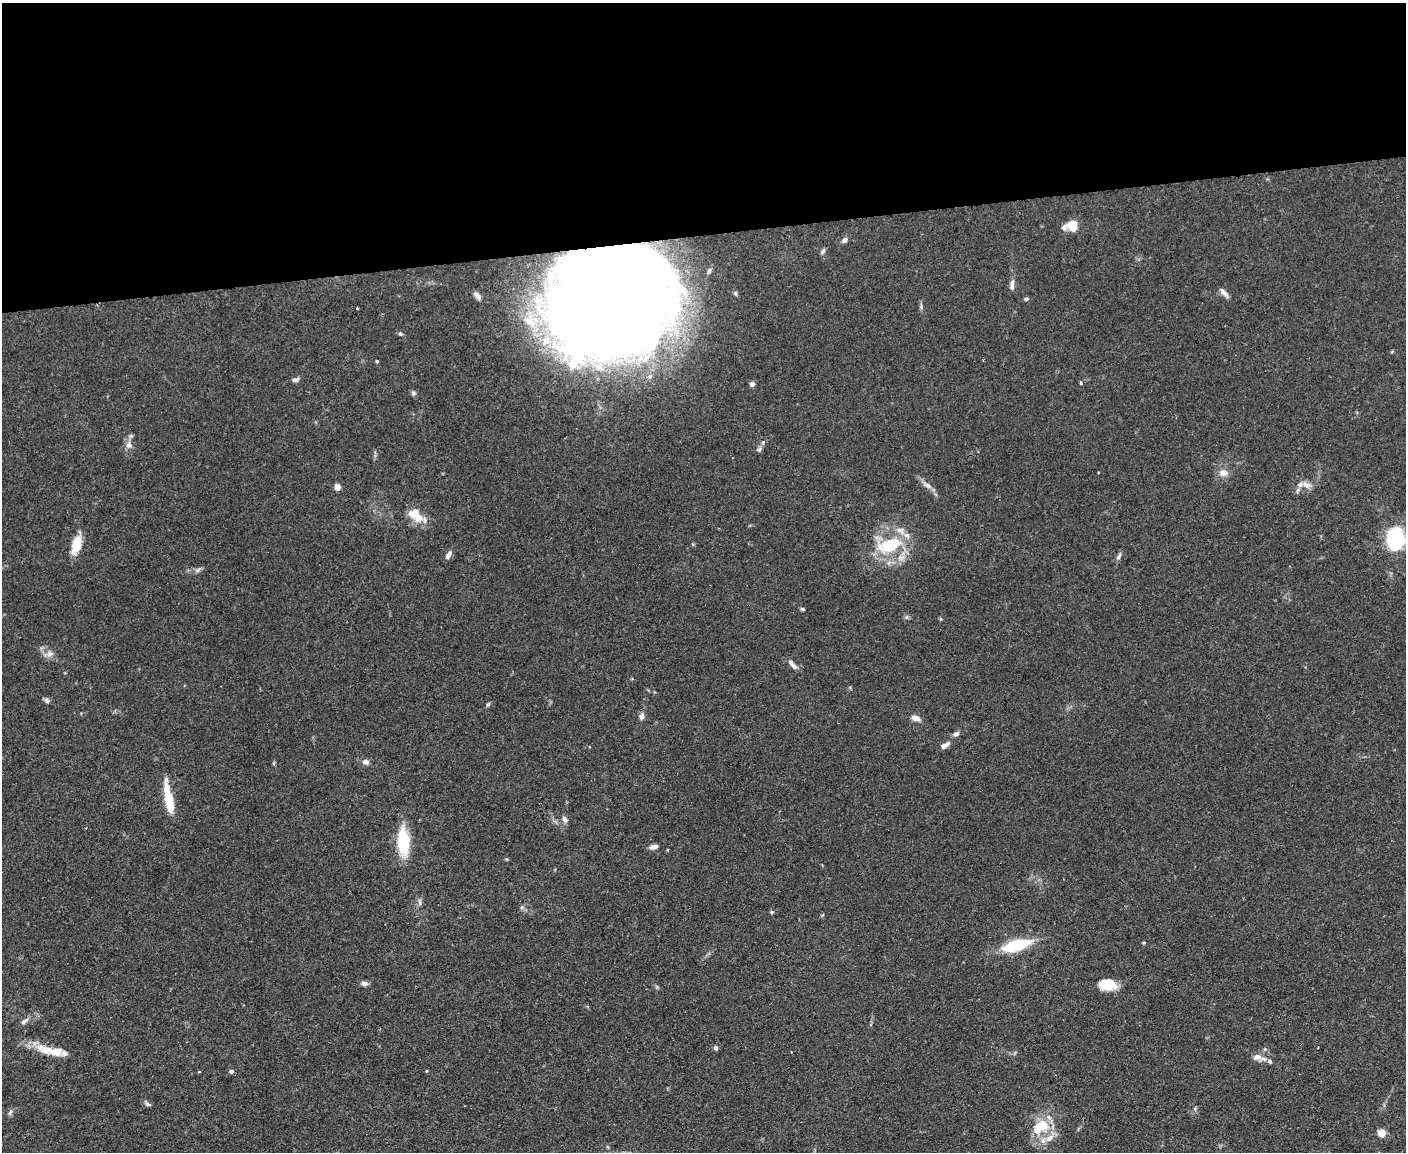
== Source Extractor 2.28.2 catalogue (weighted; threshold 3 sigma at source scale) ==
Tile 2 of 3 x 4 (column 2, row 1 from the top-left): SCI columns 1532-2935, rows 3449-4598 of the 4575 x 4598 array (HDU 1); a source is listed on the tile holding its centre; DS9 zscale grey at full resolution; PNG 1408 x 1154 px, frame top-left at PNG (2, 3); no overlay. Shown black and unused: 20% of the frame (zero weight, under 2 of 3 exposures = <1% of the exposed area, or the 3 px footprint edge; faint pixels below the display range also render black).
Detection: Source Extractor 2.28.2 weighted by HDU 2 'WHT'; one run over the whole footprint, this tile lists its part. Background 0.083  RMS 0.0059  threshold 0.0264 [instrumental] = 3 sigma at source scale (4.5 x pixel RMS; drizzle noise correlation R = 1.50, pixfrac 1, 0.05/0.05 arcsec/px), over >= 5 px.
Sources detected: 77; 1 inside a brighter object's white glare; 2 cosmic-ray / hot-pixel residue — not listed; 7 inside a brighter listed object's ellipse — not listed separately; the other 67 listed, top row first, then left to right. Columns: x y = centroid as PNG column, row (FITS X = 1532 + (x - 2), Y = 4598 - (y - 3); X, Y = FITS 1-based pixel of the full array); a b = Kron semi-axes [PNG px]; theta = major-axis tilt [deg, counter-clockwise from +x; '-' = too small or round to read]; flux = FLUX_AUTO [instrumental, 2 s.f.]
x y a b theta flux
1073 226 11 9 -73 11
1064 227 9 7 72 2.1
844 240 7 5 37 2.1
823 251 9 4 52 1.1
1012 285 14 5 83 2.6
735 293 5 4 - 0.85
1224 293 14 5 -46 2.6
477 296 11 6 -48 2.6
1026 299 5 4 - 0.98
617 301 96 76 45 1200
921 307 9 3 -85 1.1
357 308 3 3 - 0.75
400 334 6 4 -62 0.94
377 361 4 3 - 0.61
296 380 9 5 15 1.8
1081 383 4 3 - 1.3
752 384 6 6 - 1.6
413 393 6 5 - 1.1
129 445 10 8 85 3.3
759 449 7 5 67 1.5
1223 473 13 10 4 4.3
927 485 14 6 -31 3.1
1307 485 11 7 -31 3.8
337 487 8 7 - 2.7
415 515 23 13 -39 11
900 531 14 8 -33 4.6
1396 539 22 18 -77 46
890 545 17 9 21 32
77 547 21 13 55 9.5
448 555 11 5 59 2.5
1119 556 11 5 59 1.6
901 558 12 9 23 4.8
197 570 9 5 33 1.5
802 609 6 4 -27 0.85
49 654 13 8 13 3.6
791 662 9 6 -46 2
47 700 8 6 -70 1.5
488 704 6 4 60 0.96
642 716 10 6 82 2.2
916 718 12 6 -23 3.4
956 734 8 6 31 1.9
945 745 12 5 31 3.1
366 762 8 7 - 2.2
274 763 6 3 72 0.63
169 799 32 8 -79 18
564 819 9 6 -69 2.1
403 841 21 9 -88 35
653 847 9 5 11 3
668 849 3 2 - 0.83
419 902 10 4 -85 1.5
772 912 5 4 - 0.72
1144 943 5 4 - 0.63
1016 945 30 10 17 30
364 983 8 5 -6 2.2
1108 984 20 12 -4 11
24 1021 14 5 38 2.2
715 1048 6 6 - 1.3
1318 1048 3 2 - 0.53
51 1051 41 11 -12 14
1258 1057 13 9 -18 3.9
231 1071 6 5 - 1.3
199 1072 4 2 - 0.39
147 1104 8 5 -37 1.3
10 1113 9 4 63 1.4
1040 1127 24 14 36 19
1381 1133 5 5 - 18
1049 1138 13 8 35 5.7
Overlapping masked pixels (flux is a lower limit): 1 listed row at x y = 617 301